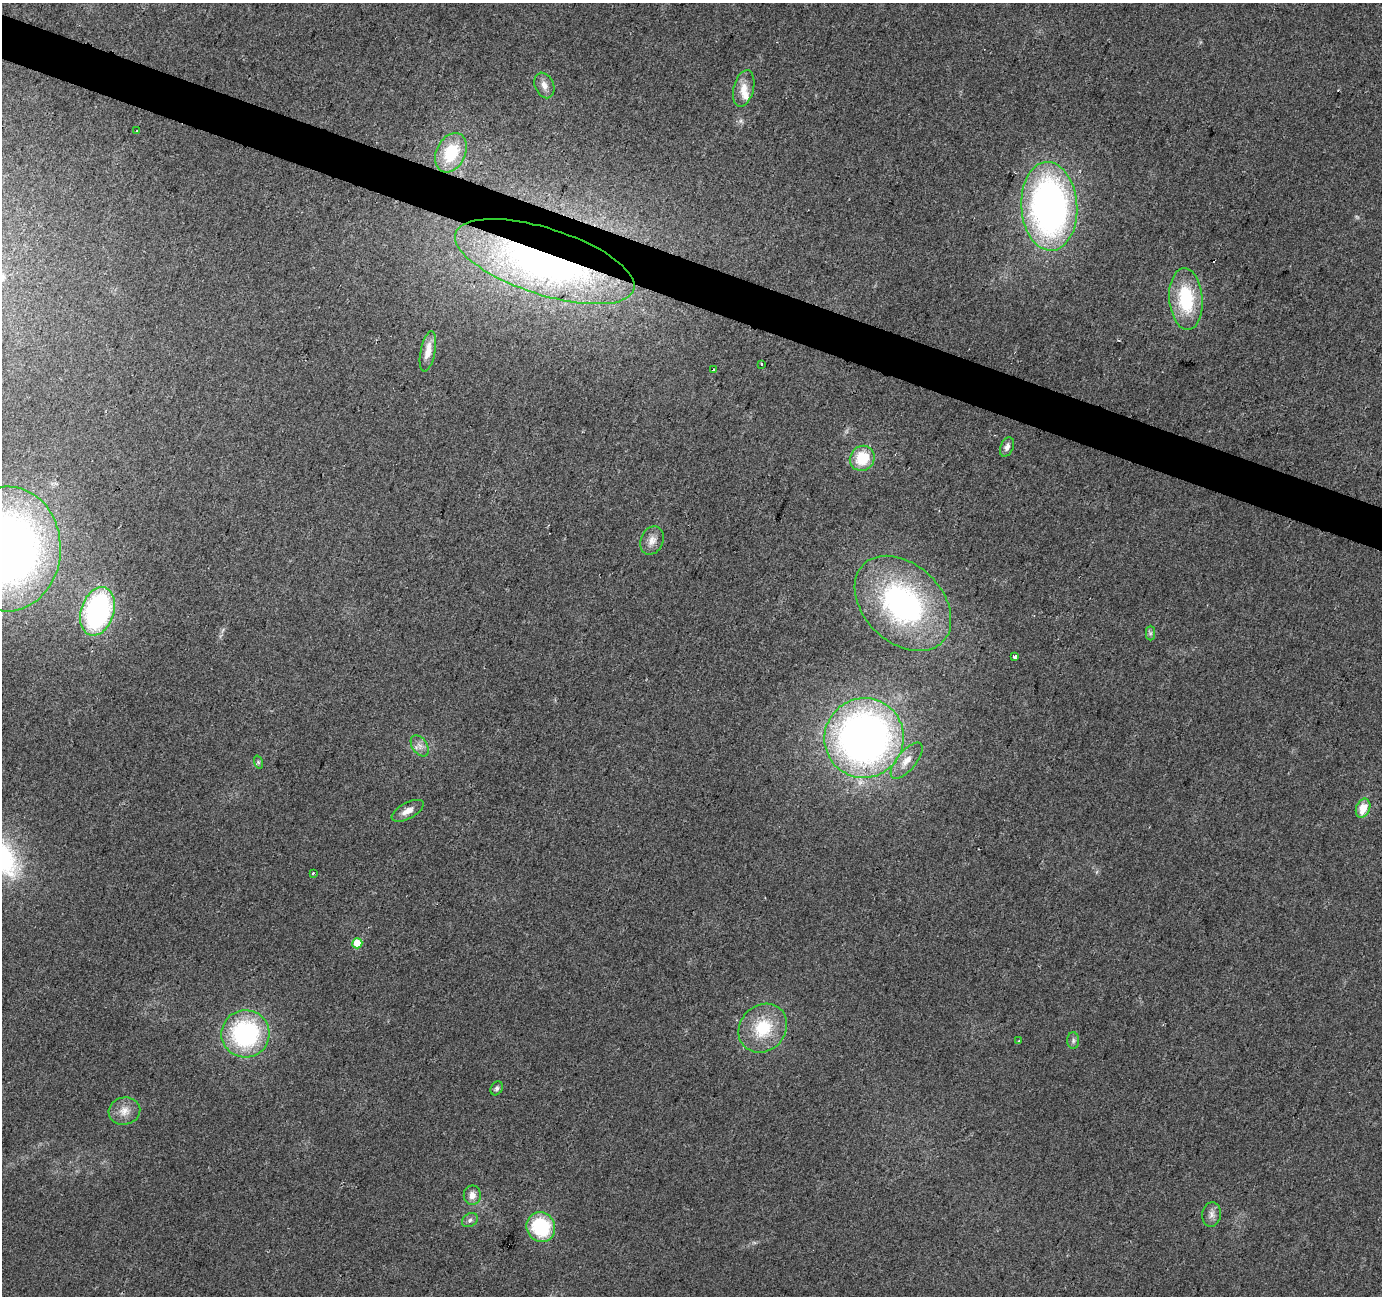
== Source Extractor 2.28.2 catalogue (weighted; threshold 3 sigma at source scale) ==
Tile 11 of 4 x 4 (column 3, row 3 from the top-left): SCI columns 2768-4147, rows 1571-2864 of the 5527 x 5664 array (HDU 1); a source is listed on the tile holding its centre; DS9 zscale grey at full resolution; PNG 1384 x 1298 px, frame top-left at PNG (2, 3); each listed source drawn as its Kron ellipse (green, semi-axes under 4 px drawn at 4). Shown black and unused: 3% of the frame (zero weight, under 2 of 3 exposures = <1% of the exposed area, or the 3 px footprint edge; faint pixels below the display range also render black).
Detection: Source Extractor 2.28.2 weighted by HDU 2 'WHT'; one run over the whole footprint, this tile lists its part. Background 0.0405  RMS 0.0079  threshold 0.0358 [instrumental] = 3 sigma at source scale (4.5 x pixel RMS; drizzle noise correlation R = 1.50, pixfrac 1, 0.0396/0.0396 arcsec/px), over >= 5 px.
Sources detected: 39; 1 too faint to see at this stretch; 1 cosmic-ray / hot-pixel residue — neither listed nor drawn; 1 inside a brighter listed object's ellipse — not listed separately; the other 36 listed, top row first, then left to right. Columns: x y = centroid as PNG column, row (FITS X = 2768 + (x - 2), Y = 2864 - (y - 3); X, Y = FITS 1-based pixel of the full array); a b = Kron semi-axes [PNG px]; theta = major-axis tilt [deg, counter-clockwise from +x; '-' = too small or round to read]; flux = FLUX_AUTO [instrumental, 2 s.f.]
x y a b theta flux
544 85 13 9 -67 5.5
744 88 19 10 76 10
137 131 2 2 - 0.86
451 153 21 14 64 36
1049 206 44 28 -86 340
545 262 93 33 -18 410
1186 299 31 16 -85 49
428 351 20 7 78 9.5
761 364 3 3 - 15
713 370 3 3 - 8.3
1007 447 10 6 66 3.7
862 458 13 12 - 26
652 540 15 11 65 6.6
8 549 62 53 88 650
903 603 55 39 -44 180
97 611 25 16 72 170
1150 633 7 4 89 1.9
1014 657 4 3 - 3.6
864 738 40 39 - 490
420 746 12 7 -55 4.5
907 761 22 9 50 10
258 762 7 4 -72 1.4
1363 808 10 7 70 14
408 811 17 8 28 6.7
313 873 3 3 - 1.7
357 943 5 5 - 24
763 1028 26 22 47 36
245 1034 24 23 - 110
1073 1040 8 6 90 2
1019 1041 3 2 - 0.66
497 1088 7 5 58 2
124 1111 16 13 14 9
472 1195 10 8 89 5.7
1212 1214 12 9 82 4.4
470 1220 8 6 34 2.4
541 1227 15 14 - 56
Overlapping masked pixels (flux is a lower limit): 1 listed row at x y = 545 262
Isophote crosses this tile's border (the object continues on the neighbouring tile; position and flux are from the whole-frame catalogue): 1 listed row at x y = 8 549